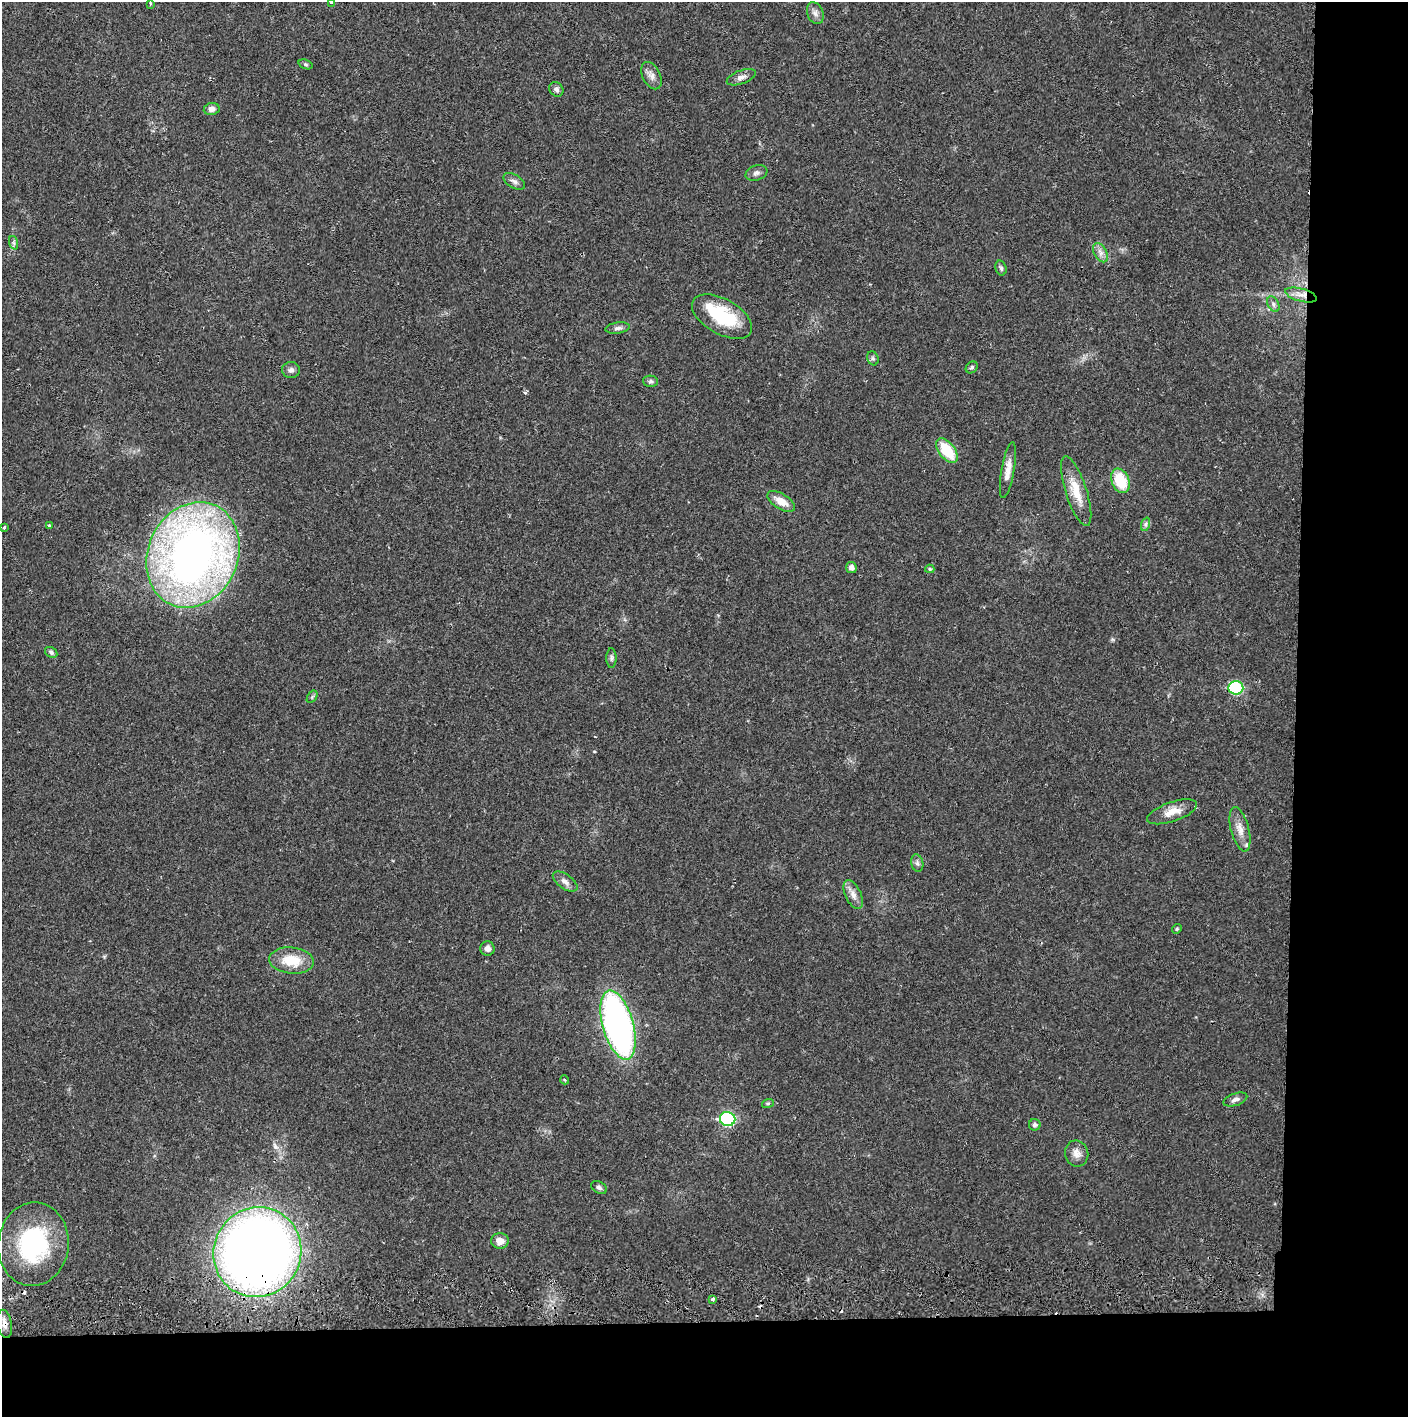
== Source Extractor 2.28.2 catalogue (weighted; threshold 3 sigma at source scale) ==
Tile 9 of 3 x 3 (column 3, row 3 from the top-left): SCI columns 2816-4221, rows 56-1470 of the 4228 x 4359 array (HDU 1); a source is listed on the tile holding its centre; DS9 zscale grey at full resolution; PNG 1410 x 1419 px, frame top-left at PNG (2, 2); each listed source drawn as its Kron ellipse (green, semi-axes under 4 px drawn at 4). Shown black and unused: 14% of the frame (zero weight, under 2 of 3 exposures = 3% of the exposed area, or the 3 px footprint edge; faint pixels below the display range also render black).
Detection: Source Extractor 2.28.2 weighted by HDU 2 'WHT'; one run over the whole footprint, this tile lists its part. Background 0.0214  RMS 0.0035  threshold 0.0156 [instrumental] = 3 sigma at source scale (4.5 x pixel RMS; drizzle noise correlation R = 1.50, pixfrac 1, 0.05/0.05 arcsec/px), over >= 5 px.
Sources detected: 60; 2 cosmic-ray / hot-pixel residue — neither listed nor drawn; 1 inside a brighter listed object's ellipse — not listed separately; the other 57 listed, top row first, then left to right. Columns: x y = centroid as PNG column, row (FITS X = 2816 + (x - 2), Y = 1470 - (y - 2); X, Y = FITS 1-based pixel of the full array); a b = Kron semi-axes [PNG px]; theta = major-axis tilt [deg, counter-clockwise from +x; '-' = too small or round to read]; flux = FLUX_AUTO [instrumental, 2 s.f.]
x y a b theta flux
331 2 4 2 - 0.32
150 3 3 3 - 0.61
815 13 11 7 -68 1.7
306 64 7 4 -20 0.57
651 76 15 8 -63 2.1
741 77 15 6 20 1.8
556 89 8 6 -51 1.2
212 109 8 6 9 1.7
756 173 11 7 19 1.2
514 181 12 6 -32 1.4
14 243 7 4 -71 0.74
1100 253 10 6 -60 1.7
1001 268 8 5 -74 0.67
1301 295 16 6 -16 3
1273 304 8 5 -61 1
722 317 33 17 -29 19
618 328 12 5 8 1.2
873 358 7 5 -67 0.76
972 367 6 5 - 0.79
291 370 9 8 - 1.3
651 381 7 5 -1 0.75
947 451 14 8 -52 12
1008 470 28 6 80 3.4
1120 481 13 8 -67 12
1076 491 36 10 -72 7.3
781 501 15 7 -31 4.3
1146 524 7 4 71 0.73
49 525 3 3 - 0.48
4 527 3 3 - 1.3
193 555 54 45 65 230
851 568 5 5 - 1.6
930 569 5 4 - 0.46
51 652 6 5 - 0.74
611 658 10 5 90 0.87
1236 688 7 7 - 31
312 697 7 4 57 0.59
1172 812 26 9 19 4.5
1240 829 23 9 -75 3.7
917 863 9 6 -75 0.98
565 882 14 7 -34 1.9
853 895 15 8 -65 2.4
1177 929 5 4 - 0.42
487 948 7 7 - 1.6
292 961 22 13 -6 8.7
618 1025 35 15 -75 130
565 1080 4 3 - 0.35
1235 1100 12 6 19 1.5
768 1103 6 4 19 0.43
728 1119 8 7 - 41
1035 1125 6 5 - 1.1
1077 1153 13 11 -72 2.6
599 1187 8 5 -27 1
500 1241 9 7 -3 2.7
33 1244 42 35 83 40
257 1252 45 43 61 410
713 1299 3 3 - 1
5 1324 14 7 -79 2.3
Overlapping masked pixels (flux is a lower limit): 2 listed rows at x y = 257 1252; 5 1324